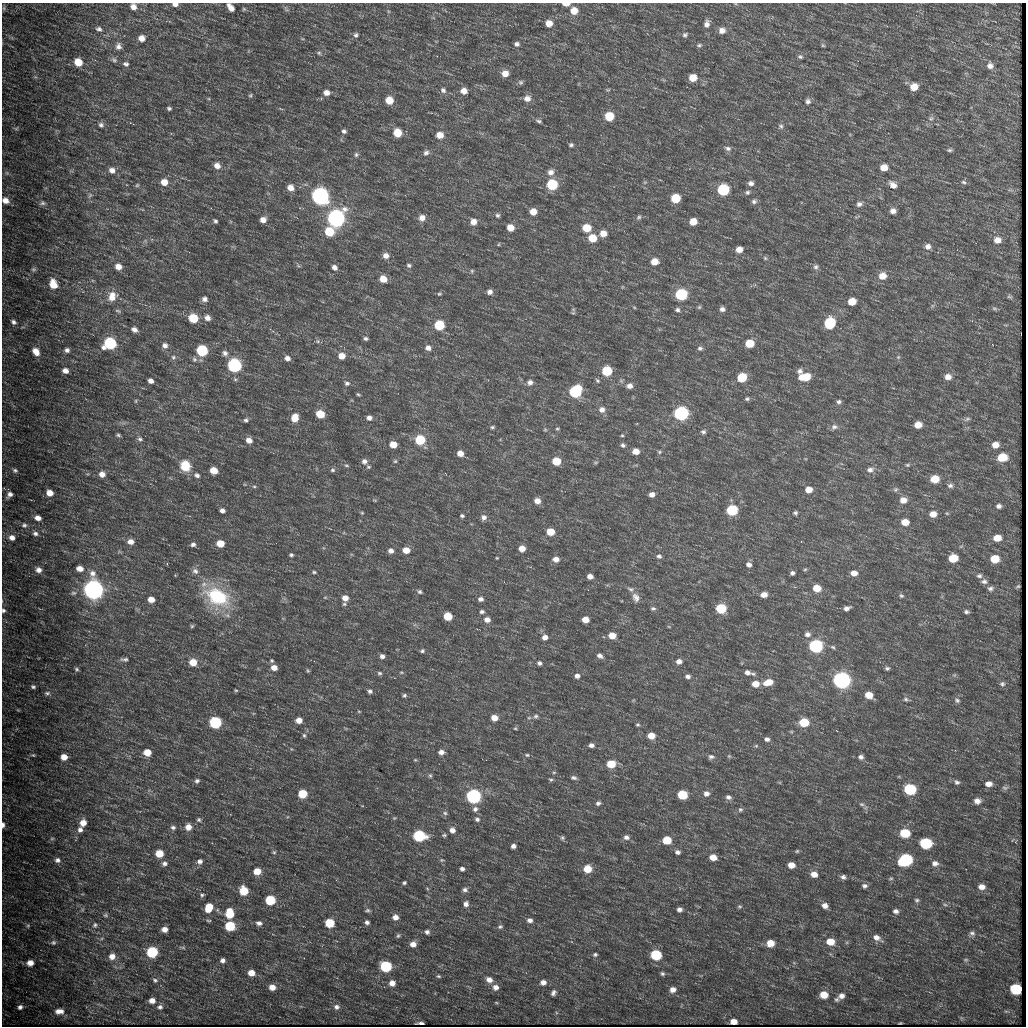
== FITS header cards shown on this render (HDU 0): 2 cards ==
NAXIS1  =                 1024
NAXIS2  =                 1024

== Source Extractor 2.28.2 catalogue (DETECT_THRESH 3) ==
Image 1024 x 1024 px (HDU 0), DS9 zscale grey, 1 PNG px = 1 image px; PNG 1028 x 1028 px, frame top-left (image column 1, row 1024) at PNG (2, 3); no overlay
Background 707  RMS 9.9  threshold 29.6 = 3 sigma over >= 5 px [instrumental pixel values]
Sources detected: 464; all 464 listed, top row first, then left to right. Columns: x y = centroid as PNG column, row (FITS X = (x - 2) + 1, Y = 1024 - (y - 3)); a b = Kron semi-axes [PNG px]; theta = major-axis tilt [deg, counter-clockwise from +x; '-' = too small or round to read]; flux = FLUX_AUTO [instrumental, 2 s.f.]
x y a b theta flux
175 4 6 4 -1 2.8e+03
566 4 6 3 -1 5.8e+03
133 7 7 6 - 3.9e+03
231 7 8 5 -53 4.8e+03
4 8 7 5 -90 1.2e+03
244 9 6 5 - 8.6e+02
286 9 10 5 -53 1.4e+03
388 11 6 4 -71 9.1e+02
574 11 8 8 - 7.7e+03
549 23 7 7 - 6.3e+03
707 24 9 6 74 3.3e+03
99 29 6 5 - 1.7e+03
722 30 7 6 - 4.1e+03
356 35 7 6 - 1.6e+03
685 35 7 6 - 1.6e+03
142 38 6 6 - 4.5e+03
517 44 6 5 - 1.9e+03
699 45 7 5 16 1.3e+03
823 45 5 4 - 7.9e+02
118 46 8 6 89 2.9e+03
319 53 6 6 - 1.3e+03
800 57 7 6 - 1.4e+03
114 60 9 6 -36 1.6e+03
78 62 6 6 - 1.1e+04
126 64 6 5 - 1.7e+03
990 66 8 7 - 3.1e+03
505 73 7 7 - 6.1e+03
693 78 6 6 - 9.0e+03
521 82 7 6 - 1.4e+03
914 87 7 7 - 7.4e+03
443 90 8 7 - 2.4e+03
608 90 7 3 8 8.7e+02
464 91 7 6 - 5.3e+03
326 93 7 6 - 4.0e+03
250 95 5 5 - 1.0e+03
527 98 8 7 - 4.3e+03
389 100 6 6 - 1.1e+04
808 101 7 6 - 2.1e+03
169 108 4 3 - 1.3e+03
609 116 6 6 - 2.1e+04
931 118 9 7 25 2.1e+03
539 121 8 4 -20 1.5e+03
101 125 7 6 - 1.8e+03
781 126 7 6 - 1.7e+03
16 128 7 5 30 1.1e+03
344 131 5 4 - 1.6e+03
397 133 6 6 - 1.4e+04
440 135 6 6 - 7.3e+03
571 145 5 4 - 1.3e+03
728 148 9 6 -18 2.3e+03
950 150 7 4 1 1.3e+03
426 153 8 6 43 2.1e+03
356 155 6 6 - 1.4e+03
217 166 7 7 - 4.8e+03
884 168 7 6 - 8.3e+03
112 170 7 6 - 3.8e+03
551 172 8 7 - 3.7e+03
7 173 6 5 - 1.3e+03
164 182 7 7 - 7.2e+03
645 182 6 3 18 7.3e+02
963 182 6 4 -17 1.3e+03
751 183 7 6 - 2.4e+03
137 185 6 4 44 8.9e+02
552 185 6 6 - 5.0e+04
893 185 9 6 -41 5.1e+03
290 188 6 6 - 5.3e+03
723 190 7 6 - 7.3e+04
747 192 7 6 - 1.7e+03
90 195 9 4 54 1.4e+03
320 197 7 6 - 6.6e+05
675 198 6 6 - 2.0e+04
5 200 8 6 -30 5.2e+03
754 201 7 6 - 1.9e+03
42 203 8 5 8 1.7e+03
859 204 8 6 27 2.4e+03
893 211 6 6 - 3.4e+03
533 212 6 5 - 7.6e+03
498 215 6 5 - 1.4e+03
639 217 7 6 - 1.4e+03
422 218 7 7 - 4.3e+03
336 219 7 7 - 7.5e+05
263 220 6 5 - 4.3e+03
215 221 4 3 - 1.3e+03
473 222 6 6 - 5.2e+03
693 222 6 5 - 1.0e+04
510 228 6 6 - 8.6e+03
586 228 6 6 - 1.6e+04
329 232 7 6 - 2.6e+04
603 233 7 6 - 6.9e+03
592 238 7 6 - 1.4e+04
997 240 8 7 - 4.8e+03
499 244 5 3 - 5.7e+02
928 246 8 7 - 3.2e+03
739 249 6 5 - 5.8e+03
386 256 7 6 - 3.9e+03
765 258 6 5 - 1.1e+03
654 261 7 6 - 8.4e+03
409 265 6 5 - 1.3e+03
118 267 6 6 - 5.6e+03
334 267 6 5 - 2.9e+03
816 267 8 7 - 2.0e+03
33 269 7 6 - 1.4e+03
472 271 5 4 - 9.3e+02
882 276 8 7 - 7.5e+03
383 279 6 5 - 9.1e+03
53 284 10 7 -72 1.1e+04
622 287 6 3 71 5.6e+02
490 292 6 5 - 2.8e+03
439 294 6 4 27 9.7e+02
681 294 7 6 - 8.6e+04
112 296 11 9 70 8.0e+03
1009 297 8 5 -36 1.1e+03
205 299 5 5 - 2.6e+03
852 302 6 6 - 1.0e+04
634 307 5 4 - 6.5e+02
699 307 6 5 - 9.5e+02
994 308 7 5 -17 1.1e+03
722 309 6 5 - 2.7e+03
677 310 6 5 - 1.7e+03
118 311 8 4 -14 9.9e+02
573 313 5 5 - 9.4e+02
193 318 6 6 - 2.5e+04
207 318 7 7 - 3.7e+03
13 322 8 6 -34 2.4e+03
830 323 7 6 - 5.7e+04
439 325 6 6 - 3.9e+04
134 330 6 5 - 3.0e+03
366 338 5 4 - 1.5e+03
318 341 6 5 - 1.2e+03
110 343 7 6 - 1.0e+05
749 343 6 5 - 1.9e+04
165 345 7 7 - 2.9e+03
428 348 7 6 - 3.4e+03
700 348 7 6 - 1.7e+03
67 350 5 5 - 2.1e+03
36 351 9 6 -57 6.4e+03
202 351 6 6 - 6.7e+04
225 353 8 7 - 2.6e+03
342 356 6 6 - 6.9e+03
173 357 6 6 - 1.5e+03
898 357 5 5 - 1.1e+03
287 358 6 5 - 3.5e+03
194 359 7 6 - 1.9e+03
234 365 6 6 - 2.4e+05
65 371 5 5 - 4.0e+03
607 371 6 6 - 4.0e+04
800 371 7 6 - 2.2e+03
742 377 6 6 - 2.8e+04
805 377 10 6 5 1.8e+04
948 377 8 6 1 4.9e+03
597 380 6 5 - 1.2e+03
151 381 5 4 - 3.1e+03
530 382 7 7 - 3.0e+03
347 383 6 5 - 1.6e+03
629 386 7 6 - 3.8e+03
575 391 7 6 - 9.5e+04
358 394 5 3 - 8.8e+02
747 399 6 5 - 1.3e+03
136 401 6 4 89 7.4e+02
839 402 6 5 - 1.6e+03
602 409 7 7 - 3.6e+03
681 413 6 6 - 2.4e+05
320 414 6 5 - 1.9e+04
295 418 8 6 73 9.4e+03
369 418 6 5 - 2.8e+03
967 419 9 5 21 1.7e+03
246 420 5 5 - 1.5e+03
918 425 6 5 - 7.5e+03
492 427 5 4 - 1.1e+03
834 427 9 7 8 2.5e+03
557 429 5 4 - 8.1e+02
545 430 5 5 - 7.9e+02
703 432 6 5 - 1.6e+03
118 435 5 3 - 1.1e+03
622 435 4 4 - 7.6e+02
140 439 7 6 - 1.5e+03
249 440 6 5 - 5.3e+03
420 440 6 6 - 3.5e+04
393 444 6 5 - 1.1e+04
623 445 6 5 - 1.6e+03
995 445 7 6 - 6.0e+03
636 451 6 5 - 6.6e+03
659 452 6 5 - 1.0e+03
460 453 5 5 - 6.4e+03
1002 457 7 6 - 2.0e+04
364 461 7 6 - 2.9e+03
395 461 5 5 - 9.6e+02
556 461 6 5 - 1.9e+04
595 462 7 3 9 8.3e+02
346 465 7 4 -7 1.0e+03
907 465 6 4 0 1.0e+03
185 466 11 10 - 1.4e+04
368 467 6 5 - 1.2e+03
15 470 7 6 - 1.7e+03
214 470 6 5 - 1.1e+04
332 470 6 6 - 1.5e+03
870 470 10 7 7 3.3e+03
102 474 6 6 - 4.8e+03
197 475 8 6 -28 2.2e+03
935 479 7 6 - 1.5e+04
950 485 8 7 - 2.2e+03
254 486 5 3 - 8.3e+02
809 490 6 5 - 6.8e+03
895 490 7 6 - 1.5e+03
49 493 6 5 - 6.8e+03
652 494 5 5 - 3.7e+03
9 495 9 6 43 3.2e+03
374 500 6 4 -11 7.1e+02
903 500 8 7 - 6.0e+03
537 501 6 5 - 5.3e+03
999 506 6 5 - 2.2e+03
222 510 5 4 - 2.9e+03
732 510 6 6 - 5.6e+04
362 513 4 4 - 7.3e+02
795 513 5 4 - 1.3e+03
933 514 7 6 - 6.0e+03
462 516 5 4 - 1.2e+03
484 517 7 7 - 2.9e+03
38 518 7 5 -16 4.5e+03
905 522 7 6 - 9.0e+03
24 525 8 7 - 2.6e+03
550 532 6 5 - 1.4e+04
35 533 8 6 -28 2.4e+03
12 538 9 8 - 5.5e+03
997 538 7 5 4 8.5e+03
131 542 7 6 - 4.6e+03
220 543 6 5 - 1.2e+04
193 544 6 5 - 2.1e+03
522 548 5 5 - 6.9e+03
406 550 6 5 - 8.6e+03
391 551 6 6 - 3.3e+03
291 555 4 4 - 1.2e+03
659 556 7 6 - 2.0e+03
497 558 3 2 - 5.4e+02
953 558 7 6 - 2.0e+04
556 559 6 5 - 4.7e+03
995 559 7 6 - 1.6e+04
749 565 6 5 - 3.0e+03
80 568 6 5 - 5.9e+03
805 569 5 5 - 8.6e+02
38 570 8 7 - 3.9e+03
195 571 9 8 - 3.0e+03
314 572 5 4 - 9.6e+02
792 573 4 4 - 1.8e+03
854 573 6 5 - 5.3e+03
590 576 5 4 - 3.8e+03
979 576 7 6 - 1.7e+03
984 581 8 6 -8 2.2e+03
204 584 10 9 - 4.9e+03
1018 586 4 2 - 7.2e+02
817 588 6 6 - 1.2e+04
631 589 10 6 -26 2.1e+03
990 589 8 6 -2 1.9e+03
94 590 7 7 - 1.2e+06
420 592 6 5 - 1.4e+03
73 593 8 5 2 1.4e+03
764 595 6 5 - 5.3e+03
901 596 5 5 - 1.1e+03
217 597 28 18 -28 5.4e+04
325 597 6 4 -1 7.1e+02
636 597 12 8 -62 4.2e+03
345 598 6 5 - 5.8e+03
151 599 5 5 - 7.3e+03
481 599 6 5 - 2.5e+03
344 604 6 5 - 1.1e+03
653 608 6 5 - 1.4e+03
721 608 6 6 - 3.7e+04
847 608 6 4 21 2.6e+03
3 610 6 6 - 1.8e+03
482 612 5 4 - 1.6e+03
966 612 6 4 -11 1.5e+03
448 616 6 5 - 2.0e+04
487 620 6 5 - 4.7e+03
585 620 5 5 - 8.4e+03
192 626 5 5 - 9.6e+02
669 627 5 3 - 5.6e+02
807 634 8 6 10 2.6e+03
612 636 6 5 - 1.0e+04
545 637 6 5 - 4.1e+03
816 646 7 6 - 1.8e+05
833 647 7 5 -33 1.1e+03
422 651 4 4 - 1.2e+03
382 656 5 5 - 2.3e+03
600 656 7 5 -33 2.6e+03
124 659 10 5 0 1.7e+03
272 661 5 5 - 9.7e+02
679 661 6 5 - 3.3e+03
193 662 6 6 - 1.2e+04
539 663 5 5 - 1.7e+03
274 668 6 5 - 5.8e+03
887 668 5 4 - 1.3e+03
76 669 5 4 - 1.1e+03
308 671 5 4 - 8.3e+02
401 672 6 3 0 7.5e+02
380 673 6 4 -2 1.1e+03
747 673 7 5 -18 2.7e+03
753 674 7 4 -13 1.3e+03
954 675 6 4 44 9.1e+02
577 676 5 5 - 2.9e+03
688 676 6 5 - 2.2e+03
841 680 7 6 - 6.3e+05
768 682 9 6 16 1.0e+04
755 684 7 6 - 8.2e+03
1002 684 8 7 - 1.8e+03
33 687 5 4 - 1.4e+03
236 690 4 3 - 7.3e+02
370 691 5 4 - 1.7e+03
47 693 7 5 3 1.7e+03
404 695 5 5 - 1.2e+03
869 695 6 5 - 9.9e+03
906 699 7 5 -17 1.5e+03
957 700 8 6 -41 1.7e+03
18 710 5 4 - 7.0e+02
359 711 5 3 - 5.5e+02
536 716 6 5 - 1.4e+03
494 718 5 5 - 6.6e+03
529 718 6 4 1 9.0e+02
299 720 5 5 - 5.7e+03
215 722 6 6 - 1.1e+05
804 722 6 5 - 2.5e+04
638 725 5 5 - 9.8e+02
515 728 5 4 - 7.5e+02
304 735 6 4 -73 1.1e+03
651 736 6 5 - 9.6e+03
767 739 5 4 - 2.1e+03
591 745 5 4 - 2.4e+03
756 746 5 5 - 7.9e+02
291 749 5 3 - 5.3e+02
147 752 6 5 - 9.9e+03
441 752 6 5 - 3.4e+03
33 755 6 4 -1 9.9e+02
527 755 6 4 -1 1.1e+03
729 756 5 4 - 7.7e+02
64 757 5 5 - 7.0e+03
711 757 7 6 - 2.0e+03
861 757 7 6 - 2.3e+03
415 760 4 4 - 6.4e+02
611 764 6 5 - 1.7e+04
430 776 6 4 -88 9.8e+02
574 778 7 5 -9 1.6e+03
551 780 6 4 -6 1.0e+03
197 781 6 5 - 1.6e+03
957 782 8 6 -25 1.8e+03
988 784 7 5 4 4.3e+03
1005 788 9 6 0 1.5e+03
910 789 7 6 - 7.5e+04
706 793 7 6 - 3.3e+03
302 794 6 5 - 2.6e+04
682 795 6 5 - 3.6e+04
473 796 6 6 - 3.1e+05
728 797 7 6 - 2.3e+03
977 801 7 6 - 4.2e+03
598 803 6 5 - 1.8e+03
862 804 7 5 -19 1.4e+03
475 809 7 7 - 2.3e+03
740 810 6 6 - 1.4e+03
445 813 7 5 -5 1.4e+03
394 818 5 4 - 7.1e+02
477 819 7 6 - 1.9e+03
199 820 6 5 - 1.2e+03
83 823 7 6 - 6.9e+03
3 825 7 4 90 2.3e+03
173 827 6 5 - 1.8e+03
188 827 7 7 - 5.5e+03
80 830 6 6 - 2.8e+03
452 830 7 6 - 3.7e+03
905 833 7 6 - 3.0e+04
444 835 5 4 - 1.0e+03
419 836 7 6 - 1.0e+05
626 837 7 6 - 2.7e+03
562 838 6 5 - 1.3e+03
52 839 6 4 1 8.4e+02
667 840 6 5 - 1.9e+04
925 843 7 6 - 7.2e+04
513 846 5 4 - 2.6e+03
797 851 6 5 - 9.5e+02
274 852 5 5 - 9.1e+02
677 852 5 4 - 2.0e+03
159 853 6 5 - 1.4e+04
713 857 6 5 - 7.8e+03
57 860 7 6 - 2.4e+03
442 860 7 4 0 9.9e+02
905 860 8 6 22 1.1e+05
200 861 7 6 - 2.5e+03
164 863 6 6 - 2.2e+03
935 863 8 6 -13 3.3e+03
791 865 6 5 - 6.8e+03
462 869 5 4 - 2.1e+03
587 869 6 6 - 1.4e+04
257 871 6 5 - 9.8e+03
814 874 7 6 - 6.1e+03
843 877 6 5 - 2.1e+03
891 878 6 4 16 8.2e+02
404 883 5 4 - 1.2e+03
864 886 6 5 - 2.0e+03
982 887 8 6 -7 4.6e+03
427 888 5 3 - 6.6e+02
465 890 7 5 -1 2.0e+03
244 891 6 6 - 1.9e+04
202 895 6 4 1 1.1e+03
270 900 6 6 - 4.4e+04
917 900 6 5 - 1.3e+03
466 904 7 6 - 2.8e+03
945 905 6 4 -3 1.1e+03
825 906 6 6 - 3.6e+03
209 907 8 6 64 1.5e+04
740 907 6 5 - 1.0e+03
679 909 5 4 - 2.5e+03
367 910 6 5 - 1.2e+03
896 911 6 5 - 2.2e+03
229 913 8 6 -86 2.0e+04
105 915 6 5 - 1.1e+03
395 917 6 6 - 4.3e+03
209 920 7 3 -1 8.0e+02
530 920 6 5 - 2.8e+03
367 922 5 5 - 1.9e+03
259 923 7 5 -7 2.5e+03
329 923 6 6 - 2.9e+04
95 925 7 6 - 1.5e+03
28 926 6 5 - 9.8e+02
230 926 6 6 - 3.6e+04
500 927 7 5 4 1.4e+03
165 929 5 5 - 4.3e+03
427 932 5 5 - 2.0e+03
972 933 7 7 - 2.1e+03
398 936 6 5 - 1.1e+03
877 938 11 6 -29 4.2e+03
53 942 7 6 - 1.5e+03
830 942 7 6 - 1.2e+04
770 943 7 6 - 9.0e+03
413 944 6 5 - 4.8e+03
183 947 8 4 -9 1.0e+03
152 952 6 6 - 6.0e+04
595 954 6 5 - 1.3e+03
656 955 6 6 - 5.6e+04
112 956 7 7 - 5.1e+03
223 960 5 5 - 2.2e+03
966 960 6 5 - 1.0e+03
30 963 7 6 - 5.4e+03
386 966 6 6 - 7.4e+04
251 973 6 5 - 7.0e+03
662 974 5 4 - 1.4e+03
438 976 6 4 -14 9.7e+02
155 980 6 5 - 1.3e+03
489 980 8 6 -33 4.2e+03
543 982 7 6 - 3.9e+03
392 983 6 6 - 4.8e+03
272 987 6 5 - 5.7e+03
495 987 7 7 - 3.9e+03
1015 989 7 6 - 4.7e+04
673 990 7 6 - 4.1e+03
553 993 7 5 57 2.1e+03
824 995 7 6 - 1.1e+04
841 996 8 7 - 3.5e+03
837 999 7 6 - 1.4e+03
152 1000 6 5 - 4.6e+03
496 1003 5 3 - 6.0e+02
20 1007 8 6 16 2.8e+03
160 1007 7 6 - 2.0e+03
336 1007 8 7 - 2.7e+03
59 1011 10 7 1 4.9e+03
733 1021 6 4 -2 1.8e+03
420 1023 7 2 1 2.4e+03
900 1023 4 2 - 7.0e+02
At the frame edge (FLAGS 8, measured only in part): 7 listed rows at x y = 175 4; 566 4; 133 7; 231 7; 5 200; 3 610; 3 825